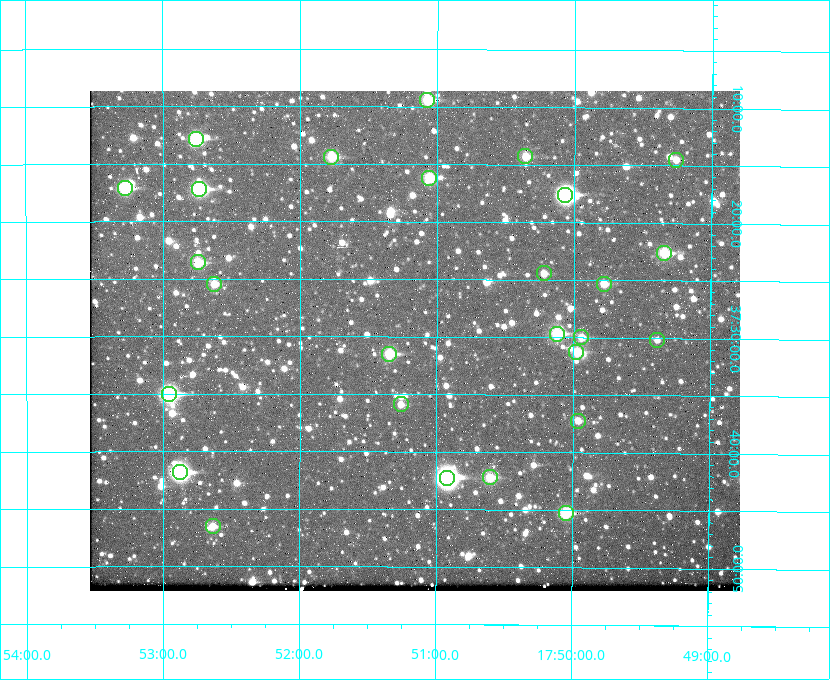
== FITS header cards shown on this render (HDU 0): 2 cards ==
NAXIS1  =                  650 / Width of table row in bytes
NAXIS2  =                  500 / Number of rows in table

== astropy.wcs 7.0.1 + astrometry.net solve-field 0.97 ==
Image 650 x 500 px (HDU 0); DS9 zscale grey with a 90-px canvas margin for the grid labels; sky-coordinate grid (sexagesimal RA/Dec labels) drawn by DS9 from the SOLVED WCS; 27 Tycho-2 reference stars matched to detected sources circled (green)
Header WCS: none
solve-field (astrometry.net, Tycho-2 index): SOLVED blind (the file carries no WCS)
Solved WCS: RA---TAN-SIP/DEC--TAN-SIP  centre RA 17:51:10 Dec +37:30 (267.79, +37.51 deg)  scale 5.22 arcsec/px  FOV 56.5' x 43.5'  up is +180 deg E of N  parity flipped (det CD > 0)
(file carries no celestial WCS; the grid is the blind solution)
Tycho-2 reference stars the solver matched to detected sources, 27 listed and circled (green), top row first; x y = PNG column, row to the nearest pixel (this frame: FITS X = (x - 90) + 1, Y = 500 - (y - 91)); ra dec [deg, ICRS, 3 dp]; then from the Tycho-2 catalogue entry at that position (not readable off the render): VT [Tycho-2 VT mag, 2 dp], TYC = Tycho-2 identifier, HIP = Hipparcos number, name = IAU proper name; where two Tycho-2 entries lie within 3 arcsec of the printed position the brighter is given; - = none
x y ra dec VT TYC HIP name
427 100 267.768 +37.157 9.98 2620-745-1 - -
196 139 268.189 +37.213 9.71 2620-542-1 - -
525 156 267.589 +37.238 11.09 2619-212-1 - -
331 157 267.943 +37.240 10.39 2620-505-1 - -
676 160 267.316 +37.242 12.03 2619-611-1 - -
429 178 267.764 +37.270 10.17 2620-784-1 - -
125 188 268.319 +37.285 9.88 2620-536-1 - -
199 189 268.183 +37.286 8.98 2620-786-1 87506 -
565 195 267.517 +37.293 8.96 2619-379-1 - -
664 253 267.335 +37.377 10.60 2619-634-1 - -
198 262 268.186 +37.393 10.44 2620-175-1 - -
544 273 267.555 +37.408 11.50 2619-358-1 - -
214 284 268.156 +37.424 11.25 2620-712-1 - -
604 284 267.445 +37.422 11.17 2619-451-1 - -
557 334 267.531 +37.495 10.07 2619-274-1 - -
581 337 267.485 +37.500 11.33 2619-40-1 - -
657 340 267.347 +37.503 12.15 3088-638-1 - -
576 352 267.494 +37.522 10.35 3088-270-1 - -
389 354 267.836 +37.525 9.96 3089-889-1 - -
169 394 268.239 +37.584 8.64 3089-755-1 - -
401 404 267.815 +37.598 11.54 3089-1081-1 - -
578 421 267.491 +37.621 11.40 3088-1284-1 - -
180 472 268.219 +37.697 8.93 3089-671-1 - -
490 477 267.652 +37.703 11.04 3089-693-1 - -
447 478 267.730 +37.705 8.13 3089-1203-1 87349 -
566 513 267.512 +37.755 10.10 3089-2332-1 - -
213 526 268.159 +37.775 11.22 3089-2245-1 - -